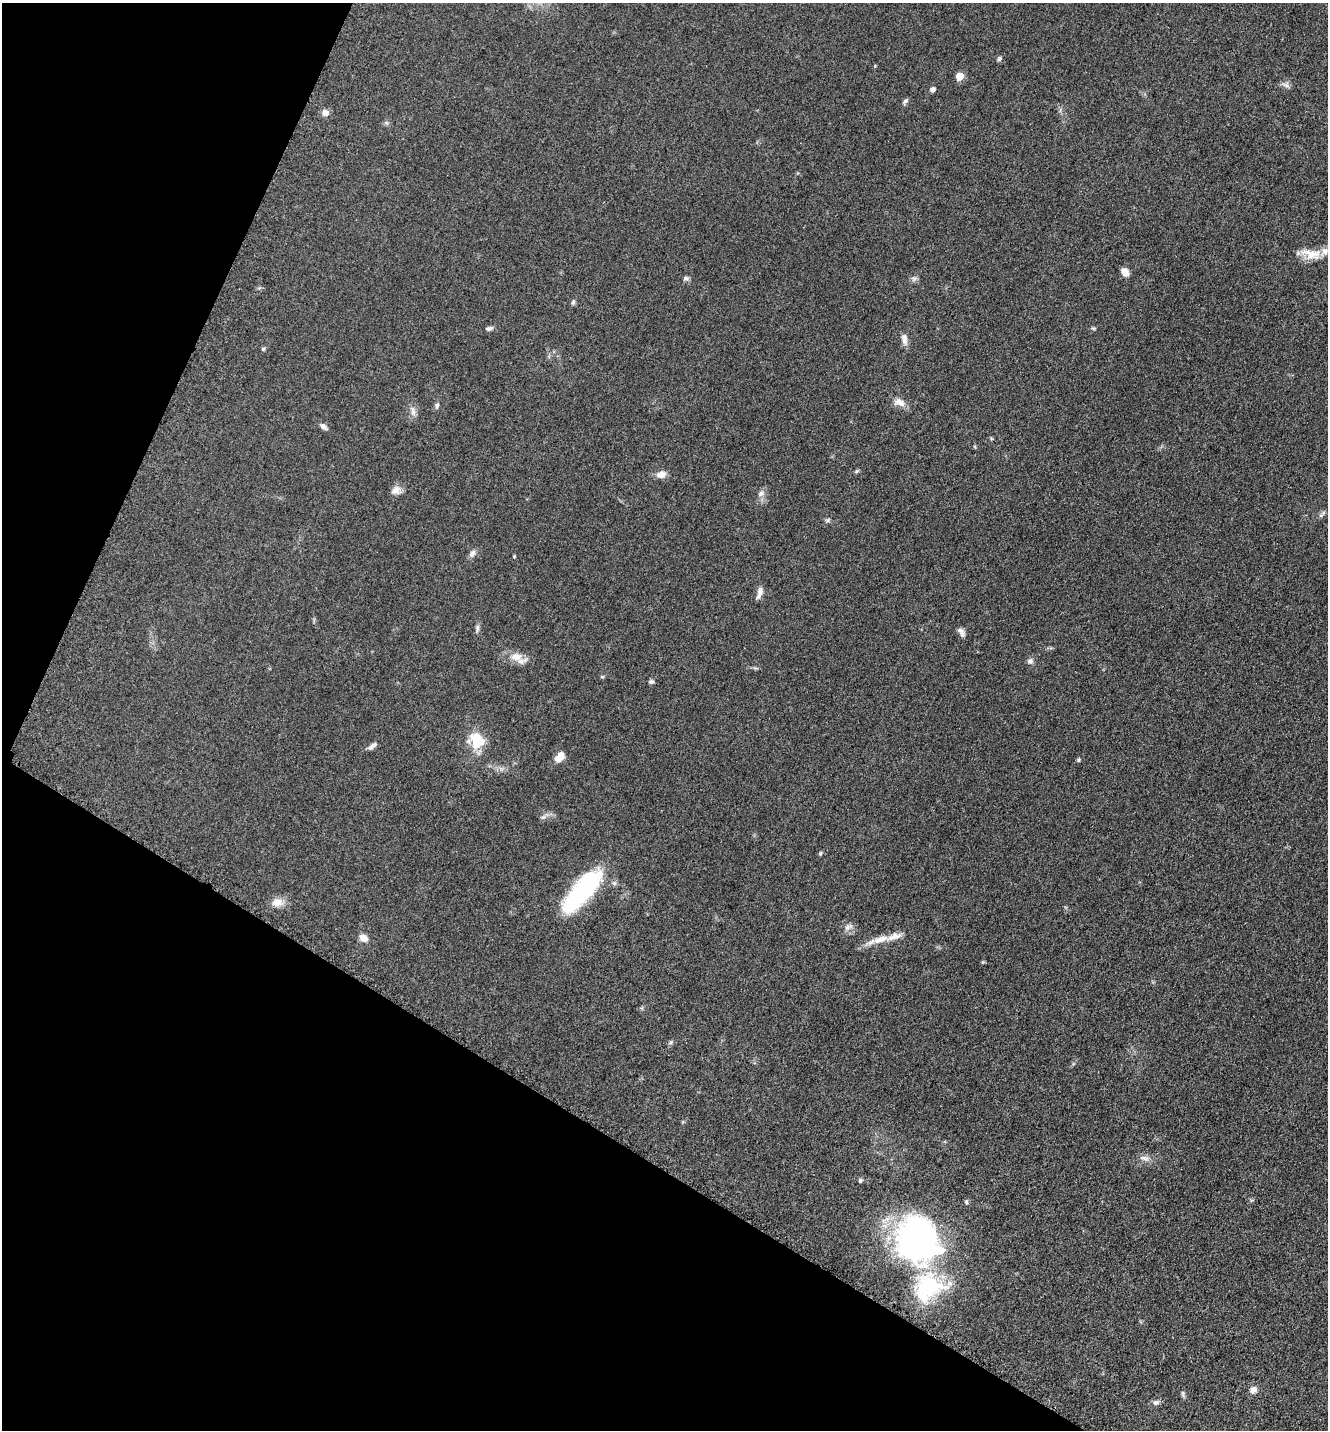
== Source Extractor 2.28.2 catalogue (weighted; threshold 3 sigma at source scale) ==
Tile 9 of 4 x 4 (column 1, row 3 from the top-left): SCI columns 298-1623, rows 1474-2901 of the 5808 x 5777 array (HDU 1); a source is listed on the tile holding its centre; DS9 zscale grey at full resolution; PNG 1330 x 1432 px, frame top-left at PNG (2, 3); no overlay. Shown black and unused: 26% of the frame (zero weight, under 3 of 5 exposures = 4% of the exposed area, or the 3 px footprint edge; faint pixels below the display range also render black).
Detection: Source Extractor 2.28.2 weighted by HDU 2 'WHT'; one run over the whole footprint, this tile lists its part. Background 0.0634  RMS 0.006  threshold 0.0271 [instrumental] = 3 sigma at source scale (4.5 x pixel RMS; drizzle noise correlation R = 1.50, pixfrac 1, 0.05/0.05 arcsec/px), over >= 5 px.
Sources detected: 55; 3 inside a brighter listed object's ellipse — not listed separately; the other 52 listed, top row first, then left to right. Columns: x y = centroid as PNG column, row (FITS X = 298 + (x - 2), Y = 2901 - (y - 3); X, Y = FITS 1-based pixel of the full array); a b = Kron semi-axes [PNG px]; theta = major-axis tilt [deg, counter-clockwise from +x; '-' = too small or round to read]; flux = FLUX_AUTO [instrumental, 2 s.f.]
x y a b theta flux
999 59 6 5 - 1.1
960 76 5 5 - 11
1286 85 9 8 - 2.3
932 90 5 5 - 2.5
905 101 9 5 49 1.4
325 113 8 8 - 3.2
386 123 7 5 -29 1.1
1311 254 26 11 -10 9.8
1125 272 9 7 -55 4.5
686 278 7 6 - 1.4
914 279 9 6 29 1.6
573 302 6 5 - 1
489 328 10 5 14 1.6
1093 328 6 4 -43 0.74
904 339 16 7 -79 3.5
263 349 5 5 - 0.78
899 402 16 10 -21 5
437 406 9 6 71 1.5
413 411 15 6 -79 3
323 427 11 6 -43 2
857 471 6 4 43 0.83
661 474 11 8 18 4.7
396 490 13 11 17 3.9
761 493 10 7 22 2.5
1321 515 10 4 35 1.5
827 520 6 5 - 1.1
472 553 10 7 57 2.6
514 556 5 3 - 0.51
760 593 17 6 74 3.2
477 628 10 5 89 1.6
960 630 11 7 -39 2.3
516 657 21 10 -11 7.9
1030 661 8 7 - 1.8
651 682 7 6 - 1.3
477 741 17 15 -33 18
372 746 13 5 40 2.5
560 756 14 9 53 5.3
1078 760 5 4 - 0.86
543 817 7 4 18 1.2
820 853 6 4 48 0.79
582 891 50 18 49 75
277 902 14 11 7 5.9
848 927 12 7 35 2.8
363 938 9 7 -40 4.5
879 940 36 8 17 8.8
671 1042 8 4 36 1.1
1144 1158 15 7 -19 3.2
966 1202 7 5 -69 0.96
917 1239 59 51 -66 160
1253 1390 11 10 - 3.3
1183 1394 10 4 -85 1.1
1156 1402 9 7 19 1.9